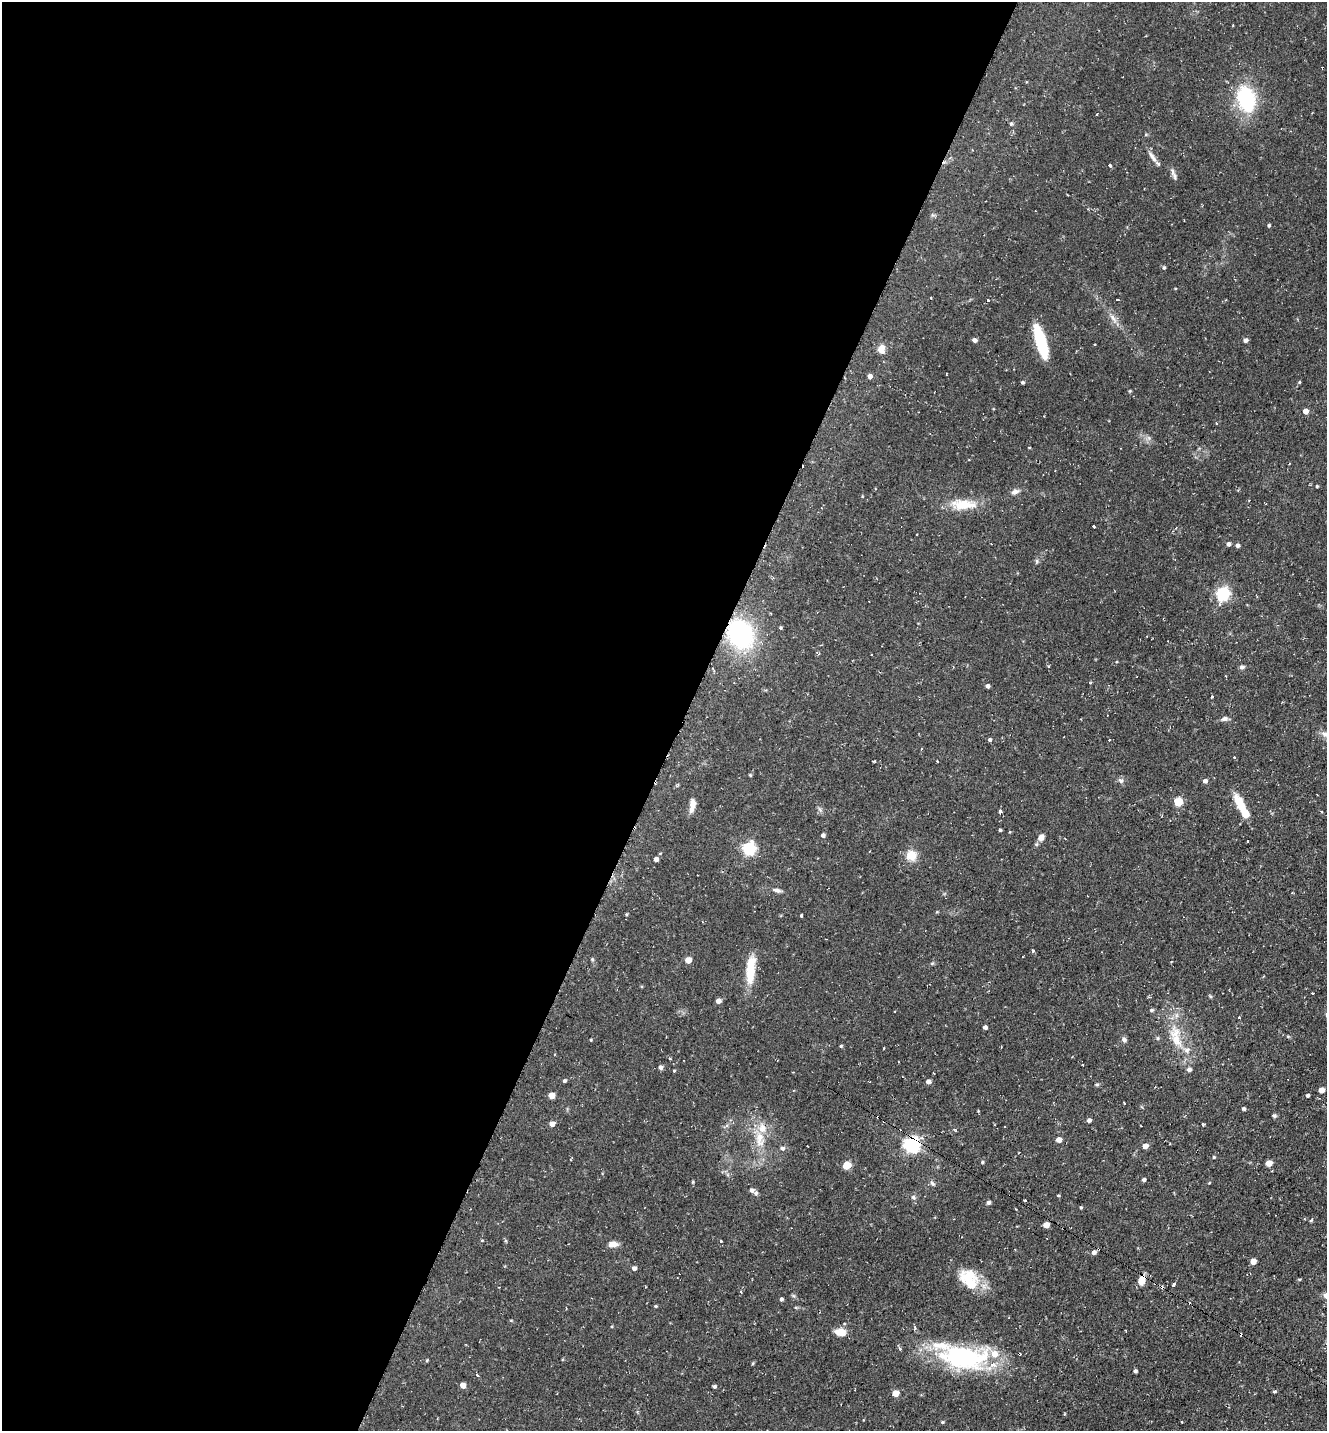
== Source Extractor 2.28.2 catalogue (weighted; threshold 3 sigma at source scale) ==
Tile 5 of 4 x 4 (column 1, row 2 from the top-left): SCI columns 278-1602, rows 2857-4285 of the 5727 x 5714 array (HDU 1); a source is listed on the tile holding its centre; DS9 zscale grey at full resolution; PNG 1329 x 1433 px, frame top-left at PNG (2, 2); no overlay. Shown black and unused: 52% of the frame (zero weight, under 2 of 3 exposures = <1% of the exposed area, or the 3 px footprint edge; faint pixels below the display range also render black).
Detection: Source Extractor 2.28.2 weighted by HDU 2 'WHT'; one run over the whole footprint, this tile lists its part. Background 0.0823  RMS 0.0071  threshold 0.0319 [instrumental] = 3 sigma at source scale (4.5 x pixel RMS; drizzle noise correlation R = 1.50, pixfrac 1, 0.05/0.05 arcsec/px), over >= 5 px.
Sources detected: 151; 1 inside a brighter object's white glare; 11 cosmic-ray / hot-pixel residue — not listed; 6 inside a brighter listed object's ellipse — not listed separately; the other 133 listed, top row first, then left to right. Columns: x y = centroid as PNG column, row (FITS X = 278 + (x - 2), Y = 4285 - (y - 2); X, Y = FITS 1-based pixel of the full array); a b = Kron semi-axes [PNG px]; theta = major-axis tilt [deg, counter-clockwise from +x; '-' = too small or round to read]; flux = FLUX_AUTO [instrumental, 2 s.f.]
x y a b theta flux
1246 99 25 15 -74 57
1011 124 5 4 - 0.93
1152 157 17 6 -57 3.5
1110 165 3 3 - 3.1
1172 171 12 5 -71 2.6
1269 225 4 4 - 1
1164 268 4 4 - 1.1
931 297 3 2 - 0.77
1117 299 3 2 - 0.59
988 300 3 3 - 1.8
1113 318 16 5 -53 4.1
974 340 4 4 - 2.7
1245 340 5 4 - 2.4
1041 341 30 9 -73 39
1095 345 3 3 - 0.92
881 349 12 9 -90 5.1
946 374 3 2 - 0.51
870 376 5 5 - 2.9
1022 382 4 4 - 1
1299 382 3 3 - 1.1
1305 411 4 4 - 5.8
1216 423 4 3 - 0.47
1317 486 3 3 - 0.73
1015 492 11 6 23 2.9
963 504 35 13 -2 17
1093 526 3 3 - 2.7
1228 544 5 5 - 2.1
1238 545 5 5 - 1.7
1222 594 6 6 - 110
780 628 3 3 - 0.85
740 634 22 18 -57 99
1242 667 7 5 10 1.5
988 686 4 4 - 1.9
1212 697 3 3 - 1.6
1225 719 9 6 17 2.1
1325 734 10 7 -14 3.5
990 740 4 4 - 1.3
1109 740 3 3 - 0.48
1234 757 3 3 - 0.68
874 761 3 3 - 0.68
937 761 3 2 - 0.75
750 775 4 4 - 0.76
1120 781 7 6 - 2
1205 781 5 4 - 2.3
1178 802 5 5 - 27
1240 804 22 8 -62 16
692 805 14 6 81 6.1
1000 811 3 3 - 2.6
1321 812 3 2 - 0.98
1000 830 3 3 - 0.87
823 835 5 4 - 1.6
1041 837 8 6 54 4.5
1247 841 3 3 - 1.4
749 849 6 6 - 110
911 855 12 12 - 9.5
656 859 4 4 - 2.8
777 890 10 5 -18 2.2
626 914 5 3 - 0.67
801 915 3 3 - 1.5
1033 951 4 3 - 1.9
592 959 5 4 - 0.81
688 960 5 4 - 8.2
750 970 35 10 85 17
718 1001 4 4 - 4.1
1151 1010 6 4 -12 1.2
1239 1017 3 3 - 1.2
985 1027 4 3 - 2.2
1124 1039 7 6 - 1.9
591 1040 3 3 - 0.6
1176 1040 26 12 -61 15
841 1046 4 4 - 0.88
884 1048 3 2 - 1.4
899 1062 2 2 - 0.56
661 1067 4 4 - 2.3
1189 1069 5 4 - 2.3
674 1071 4 3 - 0.59
564 1081 5 4 - 1.2
928 1081 5 4 - 2.9
1097 1084 6 4 18 0.81
1321 1090 5 4 - 6.1
551 1095 5 4 - 8.8
1308 1095 4 4 - 1.1
1124 1103 3 2 - 0.59
1244 1109 5 4 - 1
1274 1116 5 4 - 1.4
1089 1120 4 4 - 2.2
552 1124 5 5 - 4.3
760 1139 24 13 -85 15
1059 1140 4 4 - 5.7
911 1145 7 6 - 200
1145 1146 5 4 - 4.8
782 1148 7 5 4 1.5
1214 1157 4 3 - 0.78
571 1159 5 2 - 0.92
982 1162 4 3 - 0.91
1269 1163 5 4 - 8.6
847 1165 5 5 - 21
1144 1180 4 3 - 1.6
693 1182 4 4 - 0.74
932 1183 8 4 -45 1.4
1209 1183 4 3 - 0.49
752 1190 5 5 - 1.8
756 1193 6 5 - 1.8
1058 1195 4 3 - 1.6
913 1197 6 5 - 1.3
1025 1200 3 3 - 1.3
988 1202 5 4 - 1.6
1081 1208 4 3 - 0.75
1311 1220 5 4 - 0.79
1046 1225 5 4 - 7
482 1240 5 3 - 0.62
721 1241 3 3 - 1.4
613 1244 10 7 5 5.1
1094 1252 6 5 - 2.8
1253 1261 5 4 - 5.6
634 1268 6 6 - 1.8
969 1276 28 19 3 18
1299 1279 5 3 - 0.62
1141 1280 12 8 71 6.4
1173 1285 3 3 - 2.6
1326 1295 9 7 -29 3.3
781 1299 4 4 - 1.4
656 1306 4 4 - 0.65
840 1332 11 7 -8 9.3
900 1348 4 3 - 1.5
963 1357 61 28 -6 89
1135 1371 4 3 - 1.6
477 1375 3 2 - 1.5
463 1385 5 5 - 5.2
714 1386 4 4 - 1.3
1274 1391 5 3 - 0.95
895 1393 5 4 - 9.4
942 1422 4 4 - 0.75
Overlapping masked pixels (flux is a lower limit): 3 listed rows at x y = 740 634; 911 1145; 1141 1280
Isophote crosses this tile's border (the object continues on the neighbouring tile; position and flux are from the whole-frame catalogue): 2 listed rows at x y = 1325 734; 1326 1295